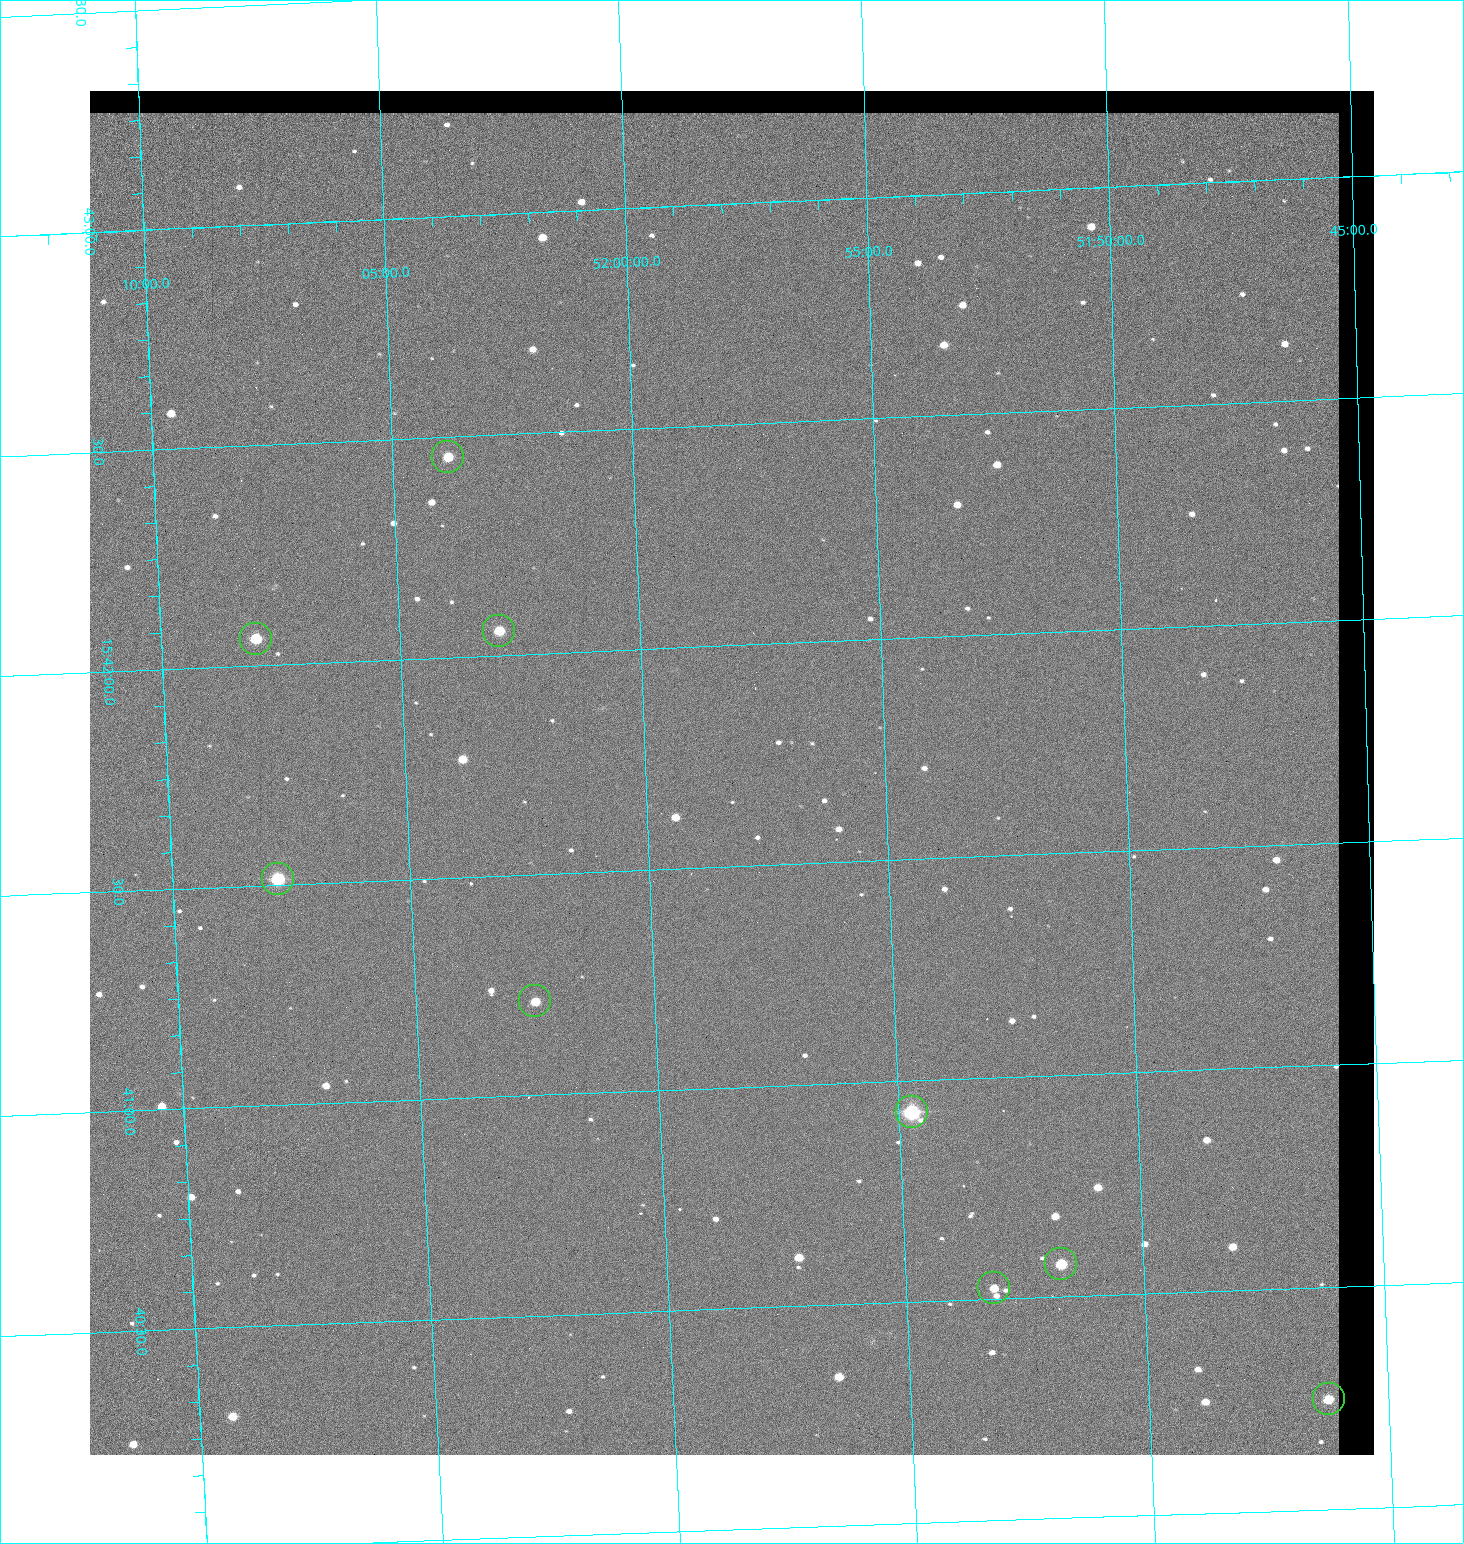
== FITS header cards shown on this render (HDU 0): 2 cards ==
NAXIS1  =                 1284 / length of data axis 1
NAXIS2  =                 1364 / length of data axis 2

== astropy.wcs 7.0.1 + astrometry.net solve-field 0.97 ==
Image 1284 x 1364 px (HDU 0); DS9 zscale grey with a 90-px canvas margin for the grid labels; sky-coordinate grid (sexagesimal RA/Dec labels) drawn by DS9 from the SOLVED WCS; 9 Tycho-2 reference stars matched to detected sources circled (green)
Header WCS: RA---TAN/DEC--TAN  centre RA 15:41:43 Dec +51:58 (235.43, +51.97 deg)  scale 1.26 arcsec/px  FOV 26.9' x 28.5'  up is +92 deg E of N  parity flipped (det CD > 0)
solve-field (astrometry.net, Tycho-2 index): VERIFIED the header's WCS against the Tycho-2 star catalogue (9 matches, 0 conflicts) and refined it, rather than solving blind
Solved WCS: RA---TAN-SIP/DEC--TAN-SIP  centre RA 15:41:43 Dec +51:58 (235.43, +51.97 deg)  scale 1.25 arcsec/px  FOV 26.8' x 28.5'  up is +92 deg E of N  parity flipped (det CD > 0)
The solver's refit moves the header's centre by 0.55 arcsec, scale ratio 0.9966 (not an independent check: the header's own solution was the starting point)
Tycho-2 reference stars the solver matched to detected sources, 9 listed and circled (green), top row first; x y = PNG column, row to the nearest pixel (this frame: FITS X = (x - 90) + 1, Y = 1364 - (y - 91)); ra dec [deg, ICRS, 3 dp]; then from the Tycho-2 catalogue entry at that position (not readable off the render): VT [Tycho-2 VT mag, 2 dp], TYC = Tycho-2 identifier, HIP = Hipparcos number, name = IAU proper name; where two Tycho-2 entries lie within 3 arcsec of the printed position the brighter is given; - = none
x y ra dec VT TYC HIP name
448 457 235.614 +52.064 11.61 3489-1132-1 - -
499 631 235.514 +52.049 11.19 3489-1407-1 - -
256 639 235.515 +52.133 11.12 3489-1380-1 - -
278 879 235.378 +52.130 9.31 3489-1322-1 76850 -
535 1001 235.303 +52.042 11.52 3489-958-1 - -
912 1112 235.232 +51.912 9.59 3489-824-1 - -
1061 1264 235.143 +51.862 10.97 3489-1016-1 - -
994 1288 235.131 +51.886 12.29 3489-908-1 - -
1329 1399 235.062 +51.771 11.53 3489-1453-1 - -